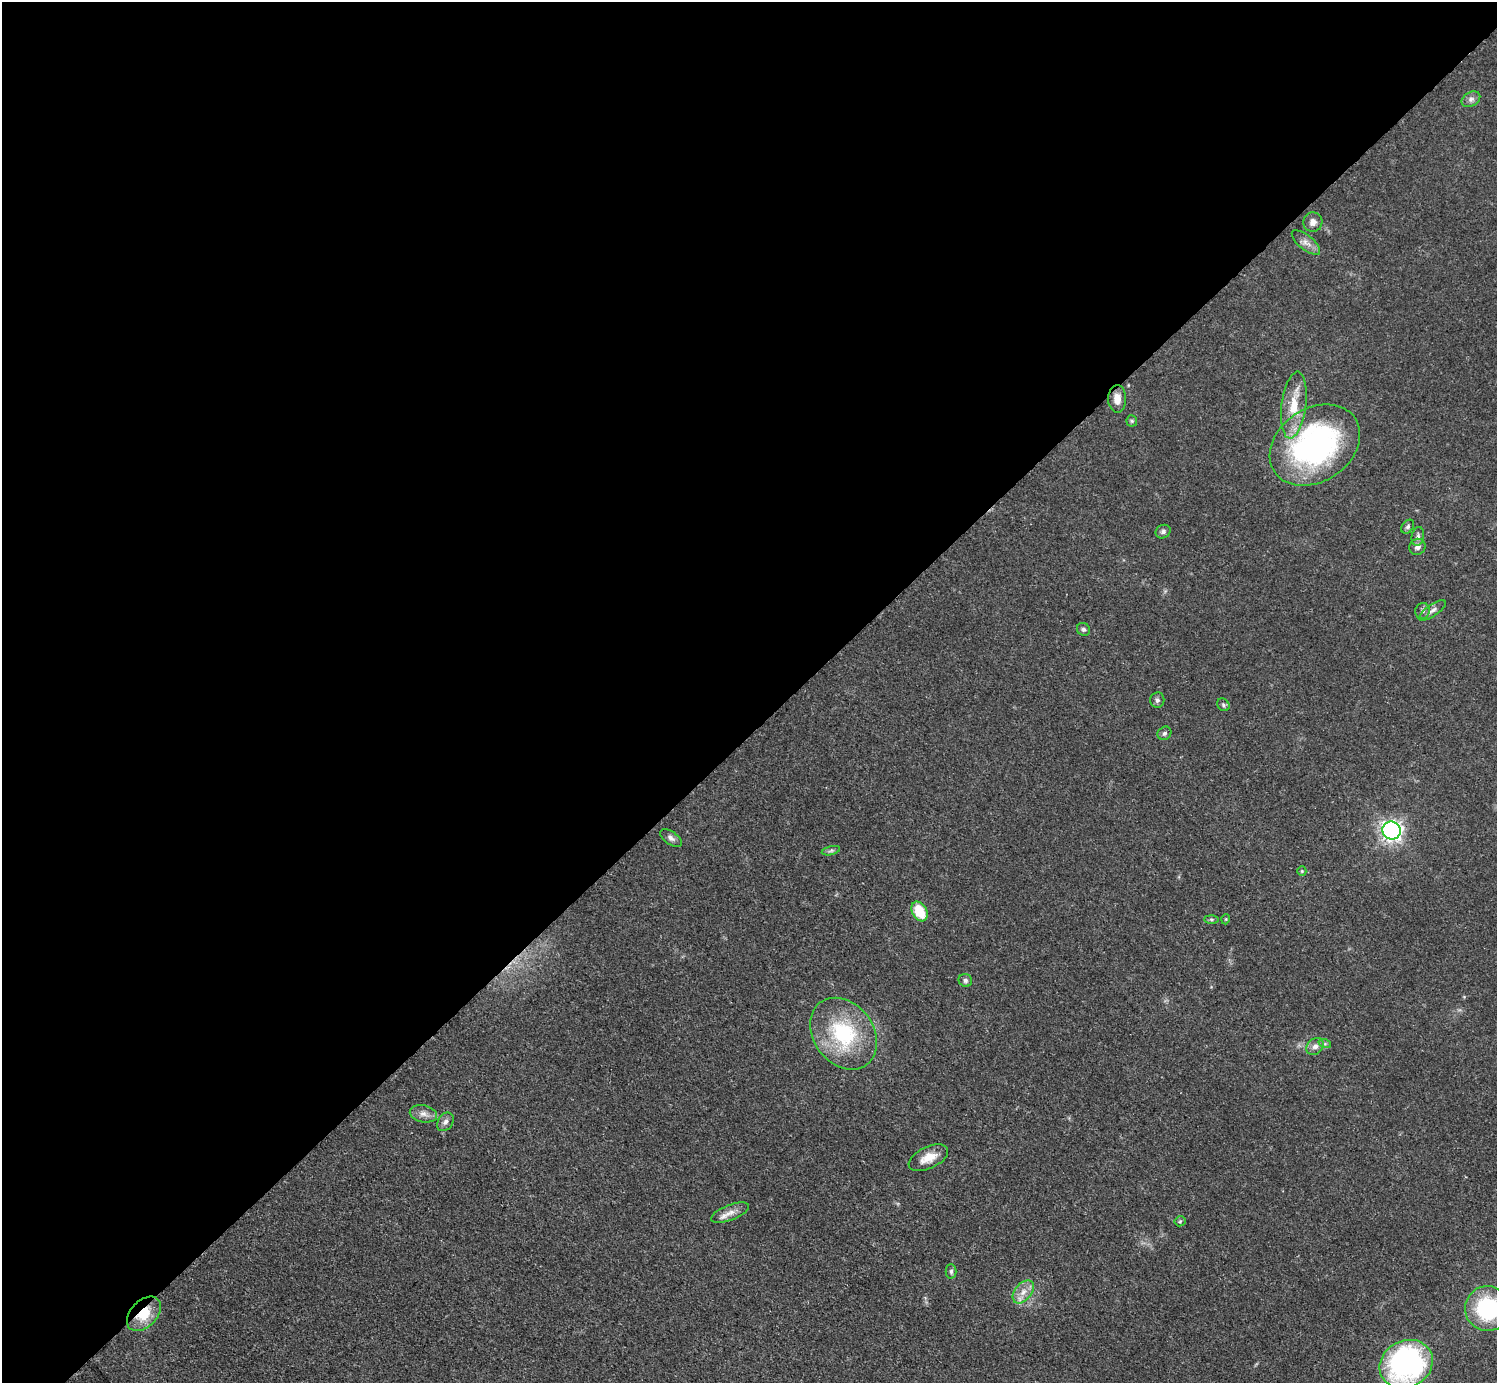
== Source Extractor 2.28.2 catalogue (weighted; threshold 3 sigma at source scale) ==
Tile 2 of 4 x 4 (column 2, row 1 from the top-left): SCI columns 1504-2998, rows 4452-5832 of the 5993 x 5993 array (HDU 1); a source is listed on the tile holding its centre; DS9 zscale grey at full resolution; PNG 1499 x 1385 px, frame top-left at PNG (2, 2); each listed source drawn as its Kron ellipse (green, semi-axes under 4 px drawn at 4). Shown black and unused: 53% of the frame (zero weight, under 3 of 5 exposures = <1% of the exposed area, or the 3 px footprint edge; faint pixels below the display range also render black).
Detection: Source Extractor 2.28.2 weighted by HDU 2 'WHT'; one run over the whole footprint, this tile lists its part. Background 0.0506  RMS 0.0052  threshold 0.0236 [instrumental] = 3 sigma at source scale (4.5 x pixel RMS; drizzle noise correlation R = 1.50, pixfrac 1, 0.05/0.05 arcsec/px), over >= 5 px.
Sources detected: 38; all 38 listed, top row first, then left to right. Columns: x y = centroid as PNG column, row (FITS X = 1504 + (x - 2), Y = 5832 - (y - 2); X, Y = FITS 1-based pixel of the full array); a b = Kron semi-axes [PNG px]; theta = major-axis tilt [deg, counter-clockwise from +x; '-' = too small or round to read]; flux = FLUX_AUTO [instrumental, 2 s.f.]
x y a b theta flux
1471 99 10 7 28 2.3
1313 222 10 9 - 3.1
1306 242 17 7 -39 3.7
1117 399 14 9 -90 5.1
1294 405 33 12 83 15
1132 421 5 5 - 0.87
1315 445 48 36 34 130
1408 527 8 5 51 1.3
1163 532 8 6 30 1.6
1418 536 9 6 80 1.6
1417 547 8 8 - 2.6
1432 610 16 5 33 2.5
1422 611 8 7 - 1.9
1083 629 7 6 - 1.2
1157 700 8 7 - 1.5
1223 705 7 5 -48 1
1164 733 7 6 - 1.4
1391 831 9 8 - 210
671 838 12 6 -34 2.2
831 851 9 4 14 1.2
1302 871 5 4 - 0.65
920 911 10 7 -60 16
1211 919 7 4 -1 0.88
1226 919 5 3 - 0.52
965 980 7 6 - 1.6
843 1034 39 30 -53 46
1325 1044 6 4 -18 0.98
1315 1046 9 7 40 2.8
423 1114 14 8 -12 3.5
445 1122 10 7 56 2.3
928 1158 21 11 25 8
730 1213 20 7 21 4.6
1180 1221 5 5 - 0.8
951 1271 7 5 -89 1.1
1023 1292 13 8 51 4.8
1488 1309 22 22 - 54
144 1314 20 13 46 13
1406 1364 27 23 28 120
Overlapping masked pixels (flux is a lower limit): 1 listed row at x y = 144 1314
Isophote crosses this tile's border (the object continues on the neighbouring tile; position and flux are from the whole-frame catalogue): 2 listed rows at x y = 1488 1309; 1406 1364